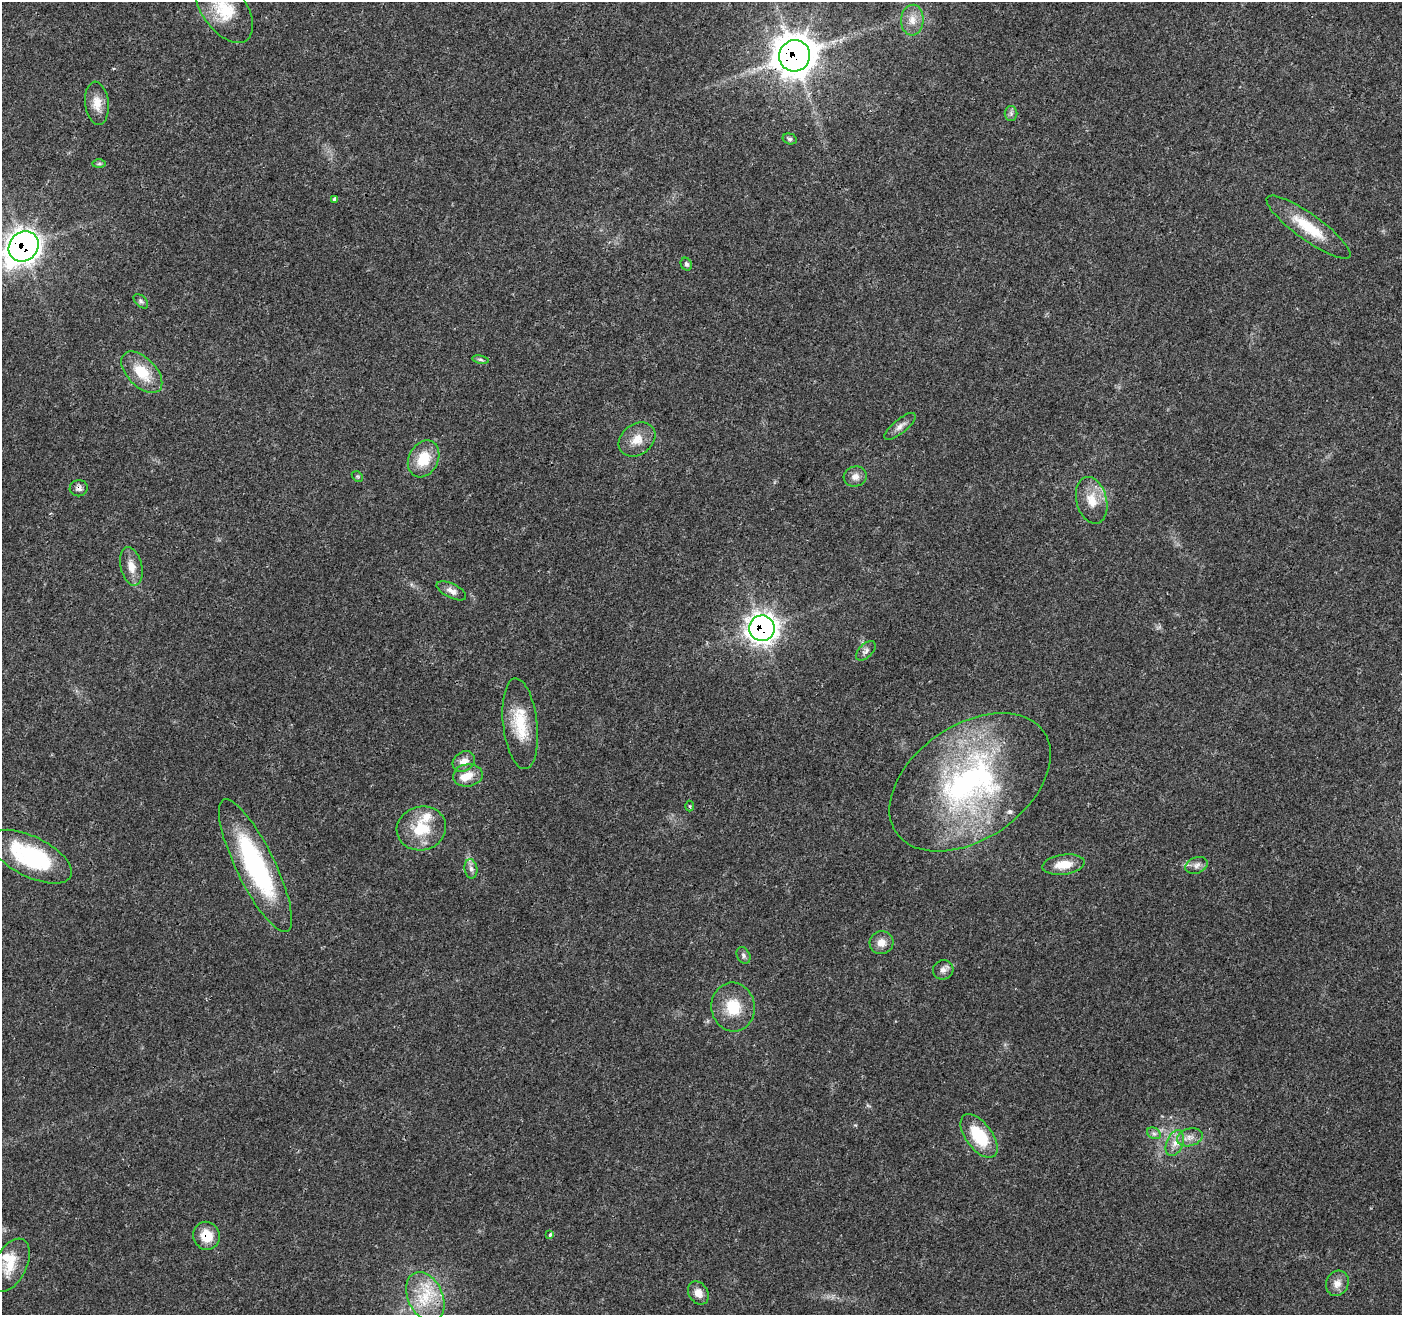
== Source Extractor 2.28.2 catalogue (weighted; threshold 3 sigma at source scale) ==
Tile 10 of 4 x 4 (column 2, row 3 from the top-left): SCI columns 1412-2811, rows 1525-2837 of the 5623 x 5745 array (HDU 1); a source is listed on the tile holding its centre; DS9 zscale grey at full resolution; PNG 1404 x 1317 px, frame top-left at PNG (2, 2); each listed source drawn as its Kron ellipse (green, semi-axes under 4 px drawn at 4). Shown black and unused: <1% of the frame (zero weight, under 3 of 4 exposures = <1% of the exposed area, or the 3 px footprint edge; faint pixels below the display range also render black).
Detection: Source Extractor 2.28.2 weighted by HDU 2 'WHT'; one run over the whole footprint, this tile lists its part. Background 0.0271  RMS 0.0025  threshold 0.0114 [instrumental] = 3 sigma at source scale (4.5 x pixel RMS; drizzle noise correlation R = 1.50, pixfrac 1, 0.0396/0.0396 arcsec/px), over >= 5 px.
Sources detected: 54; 4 inside a brighter listed object's ellipse — not listed separately; the other 50 listed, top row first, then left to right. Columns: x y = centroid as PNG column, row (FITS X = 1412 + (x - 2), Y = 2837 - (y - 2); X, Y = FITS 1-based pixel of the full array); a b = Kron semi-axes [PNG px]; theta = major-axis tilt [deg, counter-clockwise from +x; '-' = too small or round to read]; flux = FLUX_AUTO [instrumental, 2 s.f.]
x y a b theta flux
223 8 40 22 -55 11
912 20 15 11 87 2.9
795 56 16 15 - 500
97 103 22 11 -84 3.5
1011 113 7 6 - 0.68
790 139 7 5 -15 0.5
99 164 7 4 1 0.45
335 199 4 3 - 2.5
1308 227 51 13 -36 9.5
24 246 16 14 46 220
686 264 6 5 - 0.55
141 301 9 5 -45 0.58
480 360 8 4 -9 0.52
142 372 25 14 -46 7.7
900 426 19 7 39 1.6
637 439 20 15 38 3.9
424 459 19 14 62 7.2
357 476 6 4 -43 0.39
855 477 11 10 - 1.8
79 488 9 8 - 1.1
1092 500 24 15 -75 5.3
131 566 19 10 -77 3.1
451 591 16 7 -26 1.5
762 628 13 12 - 190
866 651 12 7 45 1.1
520 724 46 17 -83 9.9
464 762 12 9 37 2.3
468 775 15 11 8 3
970 782 89 57 35 75
690 806 5 3 - 0.3
421 828 25 21 15 9.4
31 857 45 20 -27 23
1063 865 21 10 7 4.5
1197 865 11 8 20 1.3
255 866 73 19 -64 39
471 869 10 6 -80 1
881 943 12 11 - 2.4
743 955 9 6 -60 0.71
943 970 10 9 - 1.3
733 1007 24 21 -82 7.9
1154 1133 7 5 -28 0.65
979 1136 25 13 -53 12
1190 1137 13 8 15 1.8
1175 1143 14 8 69 2.2
550 1235 3 3 - 1.5
206 1236 14 13 - 5.3
10 1265 28 16 63 5.8
1337 1283 13 11 65 2.2
698 1293 12 9 -57 2
425 1297 26 17 -65 9.5
Overlapping masked pixels (flux is a lower limit): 5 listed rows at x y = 795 56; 24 246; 79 488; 762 628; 206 1236
Isophote crosses this tile's border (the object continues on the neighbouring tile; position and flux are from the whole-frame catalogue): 2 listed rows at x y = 223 8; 24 246